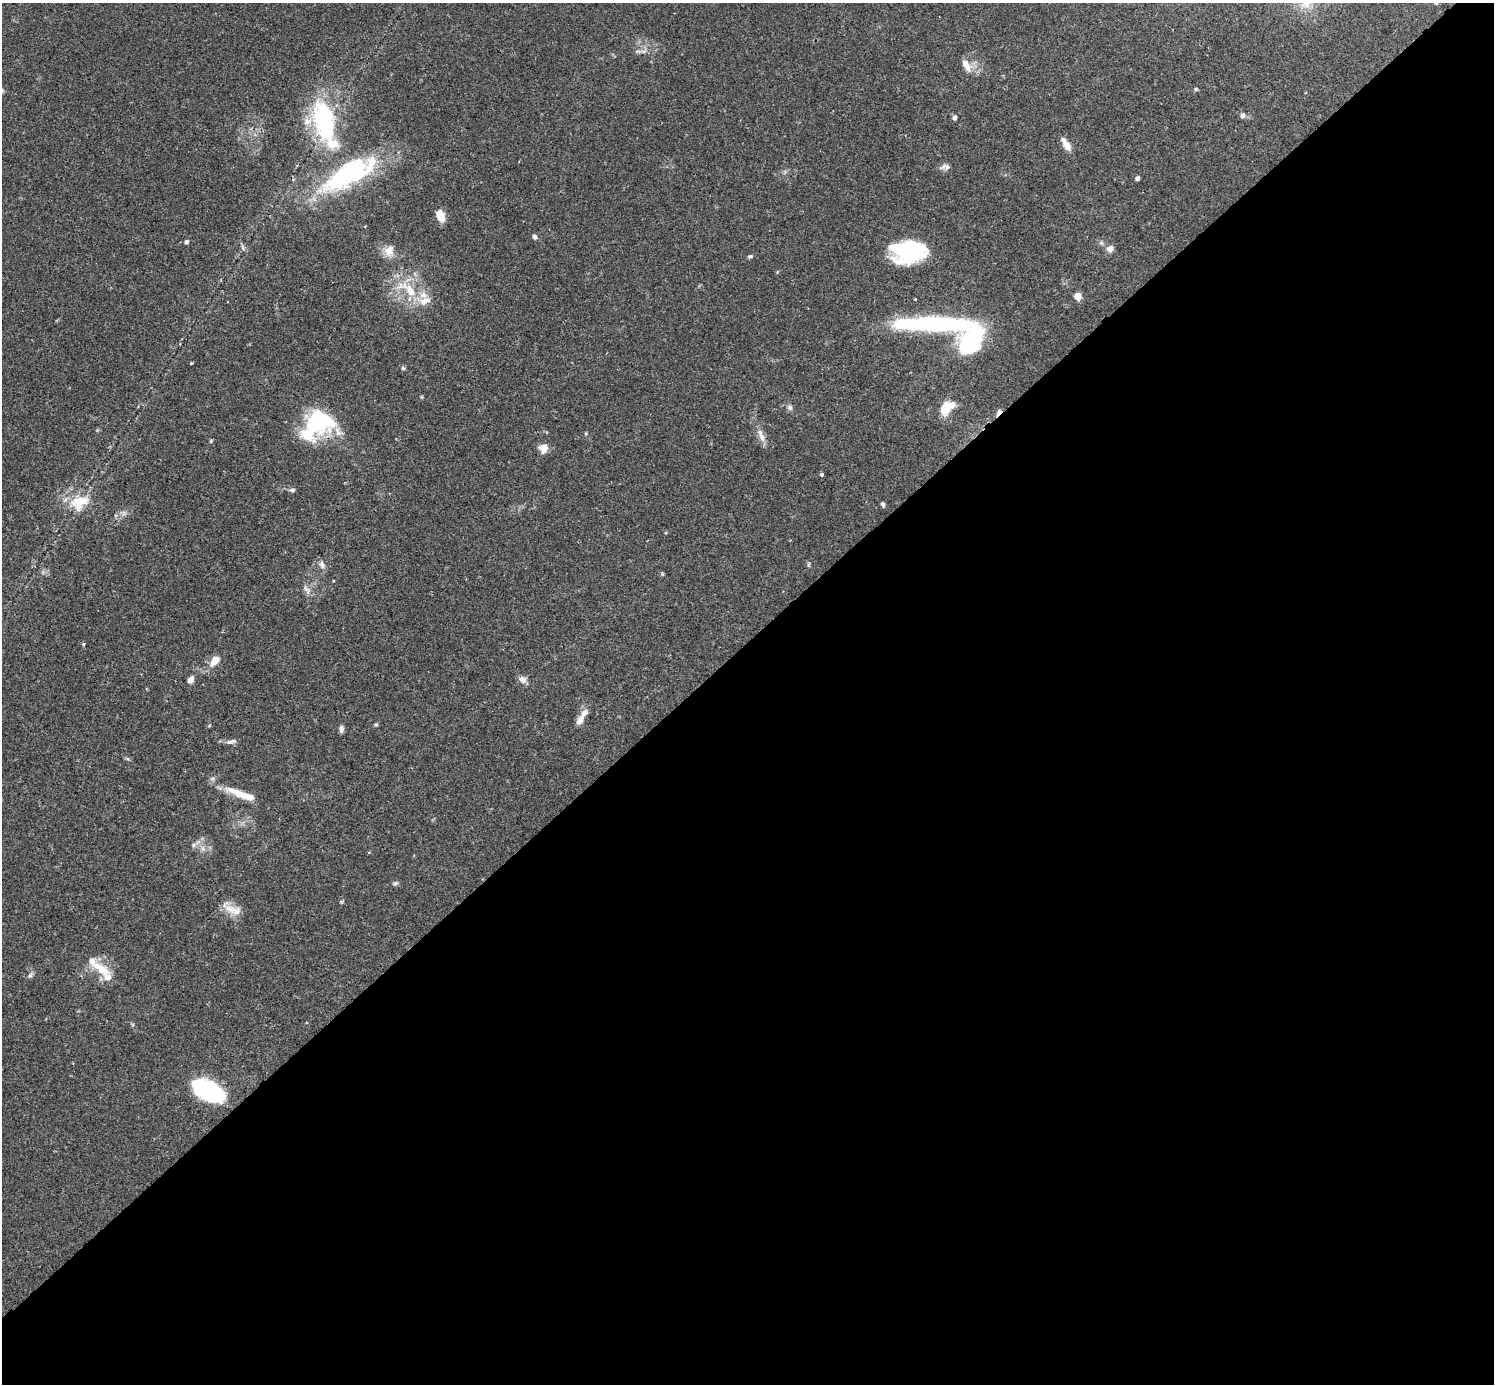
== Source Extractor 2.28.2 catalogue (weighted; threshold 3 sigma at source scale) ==
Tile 12 of 4 x 4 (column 4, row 3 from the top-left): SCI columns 4518-6009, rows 1573-2954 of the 6041 x 6041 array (HDU 1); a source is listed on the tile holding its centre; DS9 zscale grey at full resolution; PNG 1496 x 1386 px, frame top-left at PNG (2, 3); no overlay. Shown black and unused: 54% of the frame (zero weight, under 2 of 3 exposures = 2% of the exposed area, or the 3 px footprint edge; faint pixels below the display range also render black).
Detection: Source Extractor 2.28.2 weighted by HDU 2 'WHT'; one run over the whole footprint, this tile lists its part. Background 0.102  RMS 0.0058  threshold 0.0261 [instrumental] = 3 sigma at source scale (4.5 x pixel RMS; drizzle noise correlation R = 1.50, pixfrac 1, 0.05/0.05 arcsec/px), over >= 5 px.
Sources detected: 69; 2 inside a brighter object's white glare — not listed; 11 inside a brighter listed object's ellipse — not listed separately; the other 56 listed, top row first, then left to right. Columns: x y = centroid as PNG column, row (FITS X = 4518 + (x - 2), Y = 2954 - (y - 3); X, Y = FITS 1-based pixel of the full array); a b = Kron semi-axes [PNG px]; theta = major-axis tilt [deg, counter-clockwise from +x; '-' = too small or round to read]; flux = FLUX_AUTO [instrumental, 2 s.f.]
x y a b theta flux
638 51 8 4 -1 1.3
966 65 18 8 -60 5.4
1196 89 5 4 - 0.85
2 90 7 5 -68 1.1
1242 115 7 6 - 2.1
954 117 5 4 - 2.2
325 121 47 23 -78 71
1066 144 17 7 -58 5.4
947 167 10 7 5 2.3
346 175 81 27 27 83
1137 178 5 4 - 1.4
440 216 14 9 -69 5.7
534 236 7 5 -60 1.4
186 242 4 4 - 1.5
242 247 10 3 -75 1.1
1110 249 9 8 - 3.1
389 251 14 12 71 6.2
909 252 37 18 -18 47
750 256 7 4 0 0.95
777 272 5 3 - 0.47
410 290 25 11 -50 15
1078 296 8 7 - 4.5
915 299 3 3 - 0.56
938 323 72 17 1 76
971 340 33 23 69 68
191 363 4 2 - 0.63
403 368 5 5 - 0.94
790 407 8 6 -46 1.7
947 407 14 8 37 18
999 412 10 5 52 2.1
318 422 35 31 16 48
761 436 20 7 -68 4.6
211 441 5 4 - 0.68
543 448 11 11 - 4.7
822 474 4 4 - 0.83
292 490 8 5 9 1.2
80 501 31 13 13 15
883 505 6 4 -67 1.2
322 565 11 7 -60 2.5
308 591 11 5 81 2.5
83 644 4 4 - 0.66
214 661 14 8 51 7
190 680 8 6 57 2.8
522 680 11 9 -23 2.9
580 720 13 7 62 4.3
376 725 6 4 0 0.74
341 729 8 5 90 2
232 742 13 5 17 1.9
238 793 38 9 -21 11
193 845 7 4 89 1.2
203 848 9 5 -70 2.3
395 883 8 5 16 1.3
236 910 23 12 -27 8
101 969 29 11 -34 13
30 975 10 5 49 1.5
208 1091 27 14 -27 86
Overlapping masked pixels (flux is a lower limit): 2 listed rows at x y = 999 412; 318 422
Isophote crosses this tile's border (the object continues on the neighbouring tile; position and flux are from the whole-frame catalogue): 1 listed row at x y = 2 90